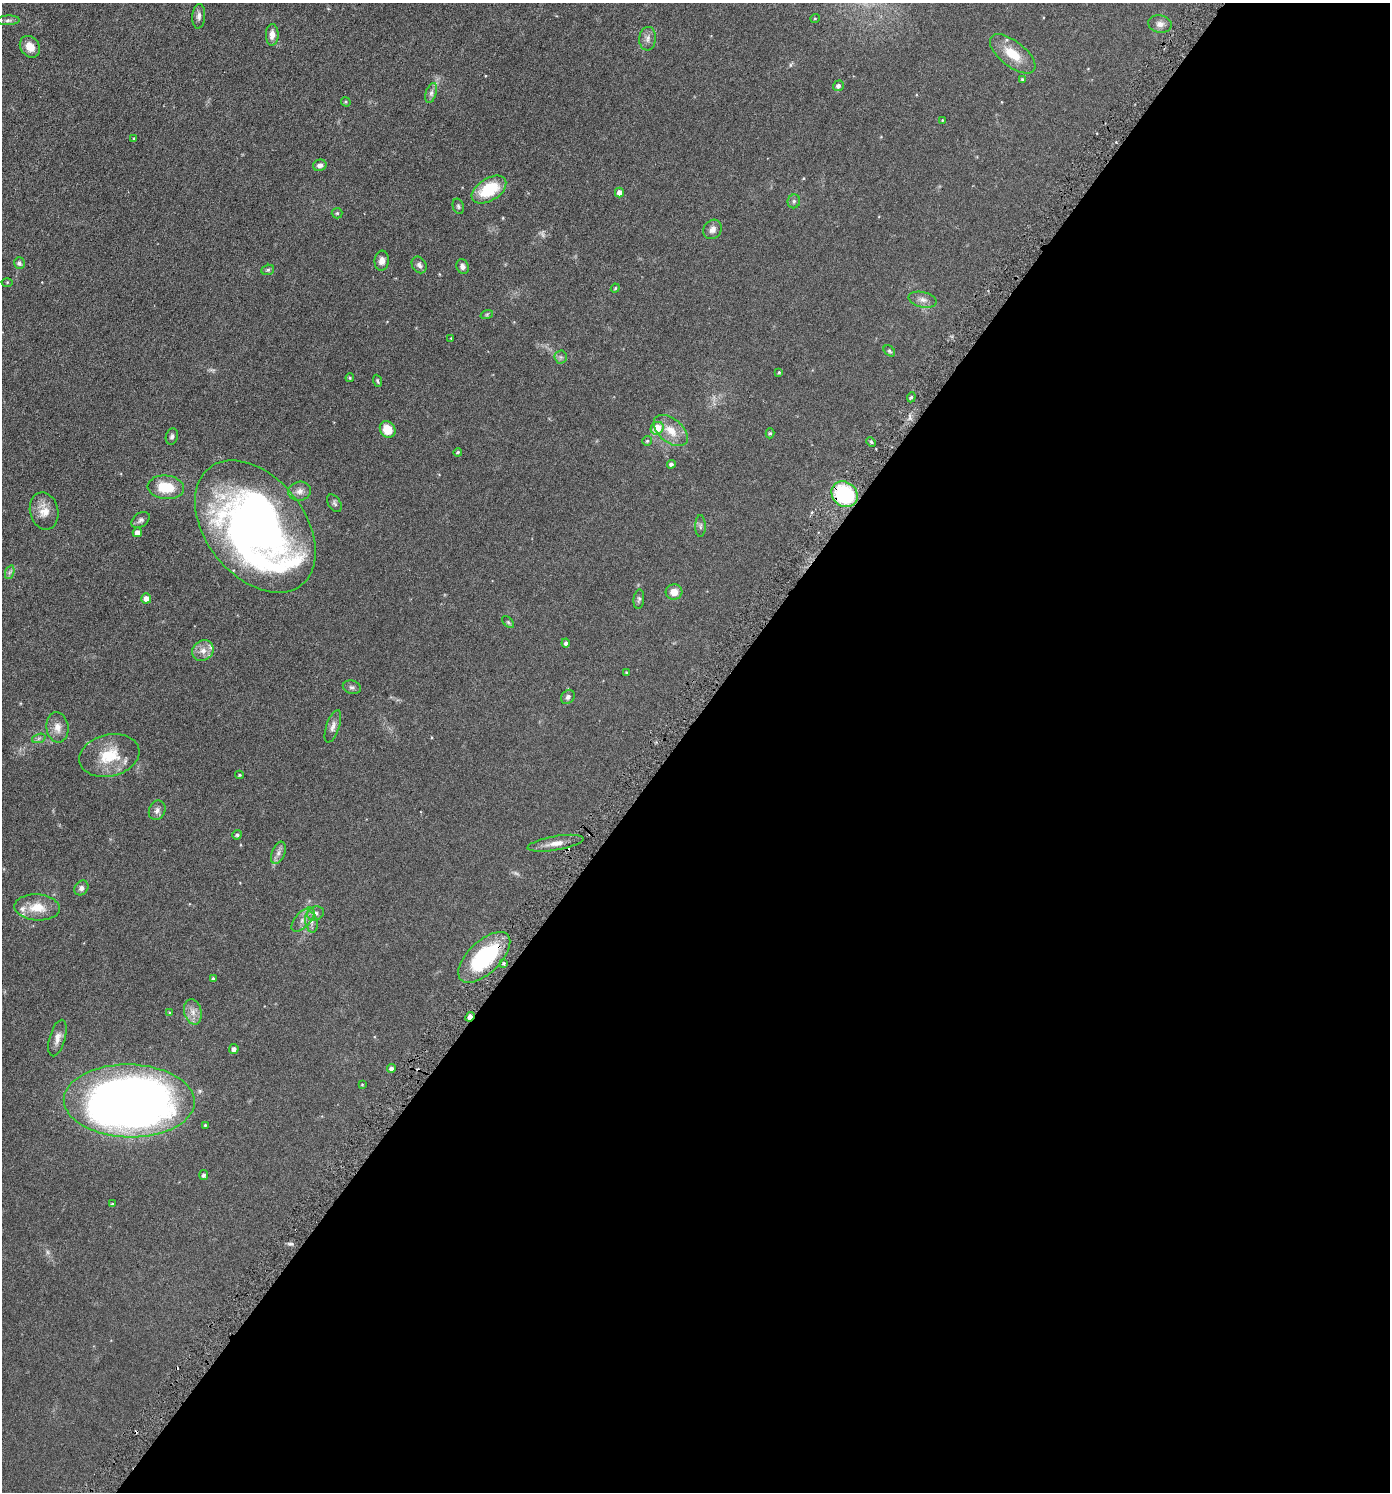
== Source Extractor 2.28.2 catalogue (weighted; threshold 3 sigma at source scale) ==
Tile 12 of 4 x 4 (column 4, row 3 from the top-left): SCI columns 4317-5704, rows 1511-3000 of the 6001 x 5996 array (HDU 1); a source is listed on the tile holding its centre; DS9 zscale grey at full resolution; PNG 1392 x 1494 px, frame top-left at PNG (2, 3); each listed source drawn as its Kron ellipse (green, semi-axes under 4 px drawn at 4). Shown black and unused: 52% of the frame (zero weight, under 3 of 6 exposures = <1% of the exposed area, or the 3 px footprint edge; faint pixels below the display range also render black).
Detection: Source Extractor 2.28.2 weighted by HDU 2 'WHT'; one run over the whole footprint, this tile lists its part. Background 0.0567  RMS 0.0059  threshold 0.0242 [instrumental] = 3 sigma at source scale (4.09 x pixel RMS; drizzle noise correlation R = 1.36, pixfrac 0.8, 0.05/0.05 arcsec/px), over >= 5 px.
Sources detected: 104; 3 too faint to see at this stretch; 2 inside a brighter object's white glare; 4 cosmic-ray / hot-pixel residue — neither listed nor drawn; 2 inside a brighter listed object's ellipse — not listed separately; the other 93 listed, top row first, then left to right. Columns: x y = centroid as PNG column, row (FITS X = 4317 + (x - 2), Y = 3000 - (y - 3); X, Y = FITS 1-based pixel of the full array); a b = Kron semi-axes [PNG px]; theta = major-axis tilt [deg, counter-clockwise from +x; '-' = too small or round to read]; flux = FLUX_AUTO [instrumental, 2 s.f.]
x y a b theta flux
199 16 12 6 86 1.9
815 18 5 3 - 0.39
8 20 11 5 3 1.3
1160 24 12 8 -9 2.7
272 35 11 6 89 3.2
648 39 12 8 85 2.5
30 47 12 9 -53 4.7
1013 54 27 12 -38 11
1022 79 4 4 - 0.56
838 86 5 5 - 1.6
431 93 10 5 72 1.6
346 102 5 4 - 0.49
942 120 4 3 - 0.38
134 138 4 3 - 0.52
320 165 7 5 23 1.8
489 190 19 11 32 20
619 192 5 4 - 2.9
794 201 7 6 - 1
458 206 8 5 -70 0.91
337 213 5 5 - 0.68
713 229 10 8 55 2.4
382 261 10 7 83 2.9
19 263 6 5 - 1.5
419 265 9 7 -56 1.7
463 266 7 6 - 1.9
268 270 6 5 - 0.82
7 282 5 3 - 0.47
615 288 4 4 - 0.56
923 300 14 7 -13 2.8
487 314 6 4 19 0.71
451 338 4 2 - 0.31
889 351 6 4 -41 0.79
561 357 6 6 - 1.2
779 372 3 3 - 0.53
350 378 4 4 - 0.58
377 381 6 4 -70 0.69
911 397 5 4 - 0.95
657 428 7 6 - 11
388 429 9 7 -59 8.1
671 431 20 12 -40 8.5
770 433 5 4 - 0.79
172 436 8 6 73 1.3
647 441 5 5 - 0.7
871 442 5 3 - 0.71
458 452 4 3 - 0.7
671 464 4 4 - 1.2
166 487 18 11 -6 13
300 491 11 9 11 2.9
845 494 14 12 -43 43
334 503 10 6 -56 1.2
44 511 19 14 -78 6.3
141 520 10 7 37 1.5
700 526 11 5 90 1.3
255 527 75 49 -52 340
137 532 5 4 - 2.4
10 572 7 4 71 1.1
674 592 8 7 - 4.6
146 598 5 5 - 3.1
639 599 10 5 83 1.1
508 622 7 4 -45 0.77
566 643 4 4 - 1.1
203 650 11 10 - 3.8
626 673 3 3 - 0.74
352 687 9 6 -16 1.4
568 697 8 6 49 1.6
333 726 17 6 71 2.5
57 727 15 11 -83 4.6
39 738 7 4 19 1
109 755 30 21 13 17
239 775 4 3 - 0.56
157 810 10 8 69 2.1
237 835 5 4 - 1.1
555 843 28 7 10 4.7
278 853 12 6 68 2.2
81 888 8 6 52 1.9
37 907 23 13 -4 10
315 913 9 7 18 1.8
303 920 15 7 48 3.3
311 922 10 6 -77 2.1
484 957 32 16 44 46
504 963 4 3 - 0.78
213 979 4 3 - 0.92
193 1012 13 8 -74 3.5
170 1013 4 4 - 0.62
470 1017 5 3 - 2.6
57 1038 19 8 74 3.4
234 1049 5 4 - 1.8
391 1068 4 4 - 1.4
362 1084 3 3 - 0.43
129 1101 65 36 -1 450
205 1125 3 3 - 0.53
204 1175 5 4 - 1.2
112 1204 3 3 - 0.66
Overlapping masked pixels (flux is a lower limit): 3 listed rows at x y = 845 494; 484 957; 470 1017